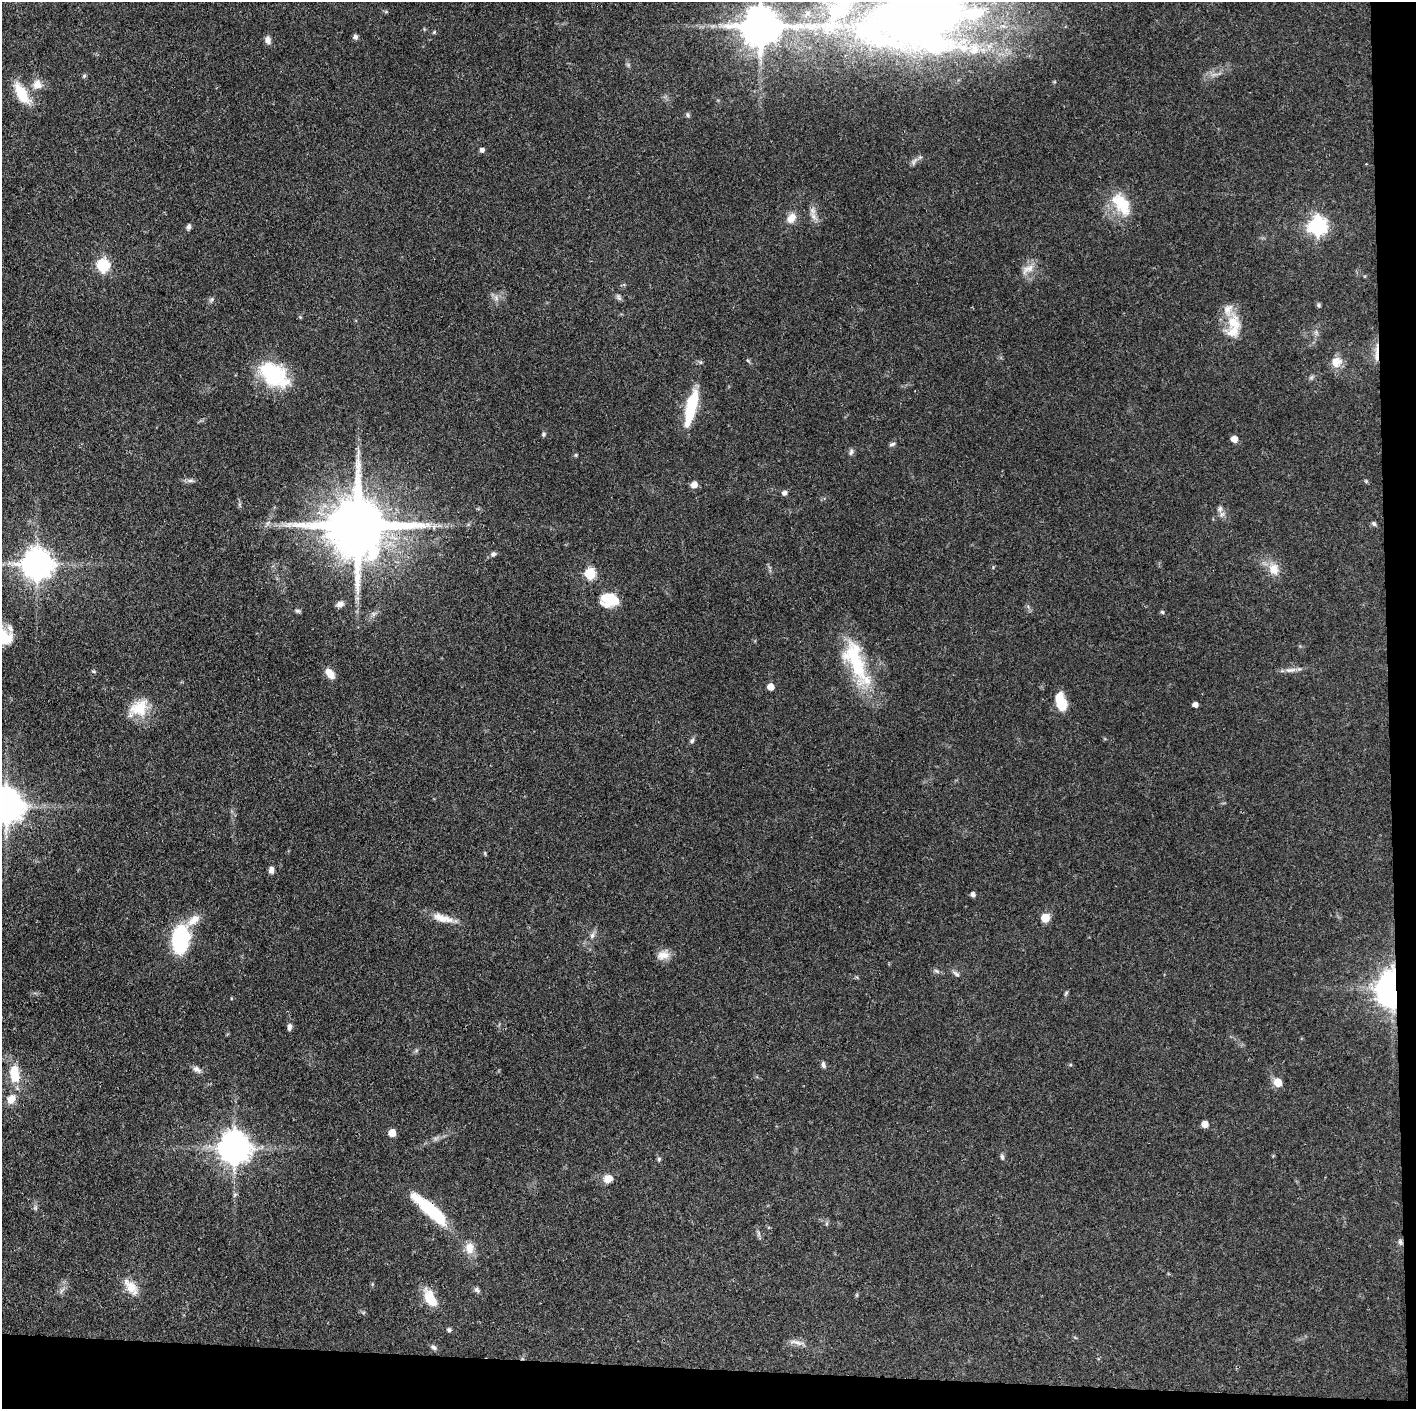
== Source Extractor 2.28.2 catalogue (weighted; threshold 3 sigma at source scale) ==
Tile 9 of 3 x 3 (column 3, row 3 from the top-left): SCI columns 2828-4241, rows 1-1407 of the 4241 x 4221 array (HDU 1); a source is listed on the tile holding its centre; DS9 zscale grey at full resolution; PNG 1418 x 1411 px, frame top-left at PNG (2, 2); no overlay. Shown black and unused: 5% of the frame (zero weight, under 3 of 4 exposures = <1% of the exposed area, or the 3 px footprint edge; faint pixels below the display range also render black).
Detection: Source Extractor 2.28.2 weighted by HDU 2 'WHT'; one run over the whole footprint, this tile lists its part. Background 0.087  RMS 0.004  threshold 0.0179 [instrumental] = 3 sigma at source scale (4.5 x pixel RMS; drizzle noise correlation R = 1.50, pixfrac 1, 0.05/0.05 arcsec/px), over >= 5 px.
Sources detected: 104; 3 inside a brighter object's white glare — not listed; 7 inside a brighter listed object's ellipse — not listed separately; the other 94 listed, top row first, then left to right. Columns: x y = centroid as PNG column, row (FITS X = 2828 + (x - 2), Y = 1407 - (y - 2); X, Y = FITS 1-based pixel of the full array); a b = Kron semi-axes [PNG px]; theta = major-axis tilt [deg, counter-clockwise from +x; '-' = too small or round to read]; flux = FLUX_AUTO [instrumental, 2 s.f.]
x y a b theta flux
914 17 152 78 5 340
762 26 32 11 11 1400
434 32 5 4 - 0.45
355 37 6 6 - 1
268 40 10 7 -79 1.7
84 76 6 4 72 0.53
37 84 13 12 - 3.7
22 94 29 12 -60 10
688 115 6 5 - 0.76
482 150 5 5 - 1.3
914 162 10 5 63 1.2
1121 204 33 17 -55 13
812 211 13 7 -77 2.4
791 218 14 9 57 3.9
1317 226 7 7 - 160
189 227 7 5 78 1
103 265 7 6 - 46
1028 269 16 9 19 3.6
496 298 9 4 -68 1.3
619 298 10 5 -63 0.89
212 299 6 5 - 0.73
1318 305 6 5 - 0.6
1233 322 21 19 -75 9.9
1377 357 20 4 -87 2.7
1336 362 14 13 - 4.3
274 374 35 21 -35 29
691 408 42 11 78 17
544 434 5 5 - 0.62
1234 439 5 5 - 3.8
892 444 8 4 17 0.8
851 452 9 5 75 0.99
576 455 5 4 - 0.43
190 480 9 4 0 1.1
694 485 6 5 - 3.7
784 493 5 5 - 1.4
1220 509 9 7 86 1.5
1374 523 8 5 -50 0.77
358 526 18 16 -3 3700
434 527 7 6 - 1.1
493 554 7 6 - 1
37 564 9 9 - 680
1274 569 16 13 -79 5.1
590 573 6 6 - 31
609 600 14 10 -8 16
340 604 8 6 20 1.9
297 611 7 5 -2 0.74
1162 612 5 4 - 0.56
10 628 15 7 -68 2.3
855 660 65 23 -70 29
1291 670 17 6 7 2.3
93 671 6 3 -19 0.47
330 674 14 9 -51 3.6
770 687 5 5 - 4.4
1061 702 16 9 -73 13
1195 704 5 4 - 2.1
139 708 24 20 37 11
692 741 7 5 51 0.87
7 806 11 10 - 850
271 870 7 5 82 1.8
973 894 5 4 - 1.6
442 918 30 9 -16 5.6
1045 918 6 6 - 8.6
592 935 8 5 64 1.2
180 939 29 17 85 31
663 955 17 11 14 3.8
956 974 11 5 -35 1
1392 988 12 7 -80 770
1066 993 7 4 54 0.55
289 1027 10 5 83 1.4
823 1065 8 5 -82 1.1
197 1069 11 7 -27 1.7
15 1077 11 11 - 6.5
1278 1082 6 6 - 7.1
11 1099 13 9 56 3.7
1205 1124 5 5 - 4.7
392 1133 5 5 - 5.4
234 1148 10 9 - 710
1002 1157 7 5 -75 0.81
659 1159 6 5 - 0.67
608 1178 11 9 19 3.5
235 1194 6 4 19 0.52
35 1208 6 5 - 0.66
430 1209 52 13 -42 25
827 1224 7 4 82 0.63
758 1233 7 4 -72 0.78
1400 1242 9 5 -69 1
469 1248 15 10 -86 4.3
131 1287 26 12 -51 6.1
477 1290 8 6 -52 1
62 1291 10 4 55 1.1
430 1299 21 11 -64 9.2
449 1330 5 4 - 0.91
796 1342 20 4 -12 1.9
434 1347 8 5 -38 0.99
Overlapping masked pixels (flux is a lower limit): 4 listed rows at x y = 1377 357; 358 526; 1392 988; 430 1209
Isophote crosses this tile's border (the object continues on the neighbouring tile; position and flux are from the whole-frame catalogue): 3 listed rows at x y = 914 17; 762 26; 7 806